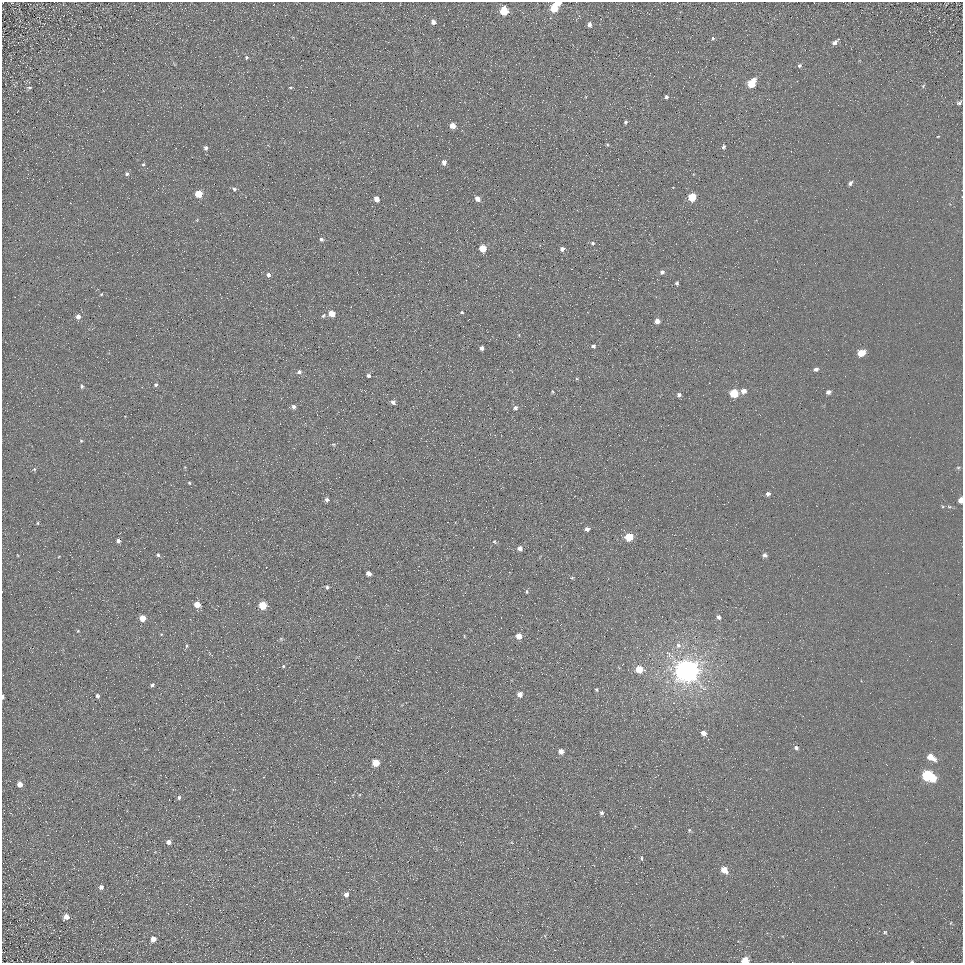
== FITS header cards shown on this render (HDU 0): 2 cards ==
NAXIS1  =                  961
NAXIS2  =                  961

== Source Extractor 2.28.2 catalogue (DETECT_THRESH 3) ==
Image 961 x 961 px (HDU 0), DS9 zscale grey, 1 PNG px = 1 image px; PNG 965 x 965 px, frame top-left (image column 1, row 961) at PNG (2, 2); no overlay
Background 5.41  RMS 7.8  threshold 23.3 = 3 sigma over >= 5 px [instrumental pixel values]
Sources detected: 123; all 123 listed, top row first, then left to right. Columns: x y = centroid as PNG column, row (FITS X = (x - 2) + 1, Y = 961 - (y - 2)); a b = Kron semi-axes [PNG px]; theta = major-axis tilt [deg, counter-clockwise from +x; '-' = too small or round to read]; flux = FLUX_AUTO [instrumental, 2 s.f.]
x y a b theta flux
559 3 4 4 - 2500
554 8 7 5 75 16000
504 11 6 5 - 20000
433 22 5 4 - 1900
589 25 5 4 - 2000
713 38 5 5 - 750
835 43 7 4 42 2300
246 57 5 5 - 780
799 66 5 5 - 1000
751 83 7 5 52 17000
923 86 6 4 47 650
29 87 6 3 0 630
290 88 5 3 - 540
666 97 4 3 - 1200
959 103 6 4 27 1100
626 122 5 3 - 790
452 126 5 4 - 4900
938 136 4 2 - 320
607 144 5 3 - 560
723 147 5 4 - 950
206 148 6 5 - 1300
444 162 5 4 - 2600
143 164 5 4 - 720
127 174 6 5 - 1300
850 183 6 4 52 1400
234 189 5 5 - 1100
199 194 5 5 - 12000
692 197 5 5 - 17000
377 199 5 4 - 4200
478 199 5 5 - 3000
321 239 5 5 - 1200
593 243 5 5 - 920
483 248 5 5 - 12000
562 249 4 4 - 1900
662 272 5 5 - 1400
268 275 5 5 - 1700
677 283 5 5 - 900
101 294 5 4 - 510
462 312 4 3 - 530
332 314 5 4 - 7500
78 316 6 6 - 2500
323 316 5 4 - 760
657 321 5 5 - 3700
593 346 5 4 - 1200
482 348 4 3 - 1600
861 353 6 5 - 10000
816 369 5 4 - 1500
299 372 6 5 - 1400
369 376 3 3 - 1200
577 379 5 4 - 640
156 385 5 5 - 1000
82 386 6 5 - 1000
365 391 2 2 - 270
744 391 5 5 - 3300
552 392 7 3 -82 610
828 392 5 4 - 1800
734 393 5 5 - 21000
679 395 5 5 - 1700
393 402 5 4 - 1700
294 407 5 5 - 1600
515 408 7 5 26 1400
81 441 4 4 - 600
333 444 5 3 - 460
185 467 4 4 - 430
958 467 6 4 0 600
34 469 6 5 - 730
189 483 5 4 - 620
768 494 4 4 - 1700
327 499 5 5 - 1300
961 500 5 4 - 4800
949 507 6 4 -2 700
263 518 3 2 - 360
37 523 4 4 - 620
587 529 4 4 - 2200
629 537 5 5 - 19000
118 541 5 5 - 1600
494 541 6 5 - 660
520 549 5 4 - 2800
17 555 4 2 - 390
158 555 5 4 - 910
765 555 4 4 - 1600
368 573 4 4 - 2600
572 578 4 4 - 640
327 587 4 4 - 880
526 591 6 3 -90 620
197 604 5 5 - 5700
263 605 5 5 - 15000
719 617 5 4 - 1500
142 618 5 4 - 7700
78 631 4 3 - 490
519 636 5 4 - 5800
281 639 6 4 -46 670
678 645 7 7 - 2000
187 646 5 4 - 700
669 654 12 5 -53 2100
283 666 4 3 - 630
639 669 5 5 - 11000
686 671 8 7 - 810000
152 685 4 3 - 1100
596 690 4 4 - 740
520 694 4 4 - 3900
97 696 5 4 - 1200
3 697 5 3 - 860
703 733 5 4 - 3700
796 748 5 5 - 1400
561 751 4 4 - 4700
931 757 8 5 -31 7500
375 763 5 5 - 13000
928 776 9 6 -30 60000
20 784 5 5 - 3400
179 798 5 4 - 990
601 813 5 4 - 1300
689 830 4 4 - 530
169 842 5 5 - 2600
641 858 5 3 - 670
724 870 6 5 - 7300
101 887 6 6 - 1300
346 894 5 5 - 2400
66 917 6 5 - 3300
885 932 5 5 - 650
153 939 5 5 - 3300
745 960 5 4 - 10000
912 962 4 3 - 470
At the frame edge (FLAGS 8, measured only in part): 5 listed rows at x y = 559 3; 961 500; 3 697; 745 960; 912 962